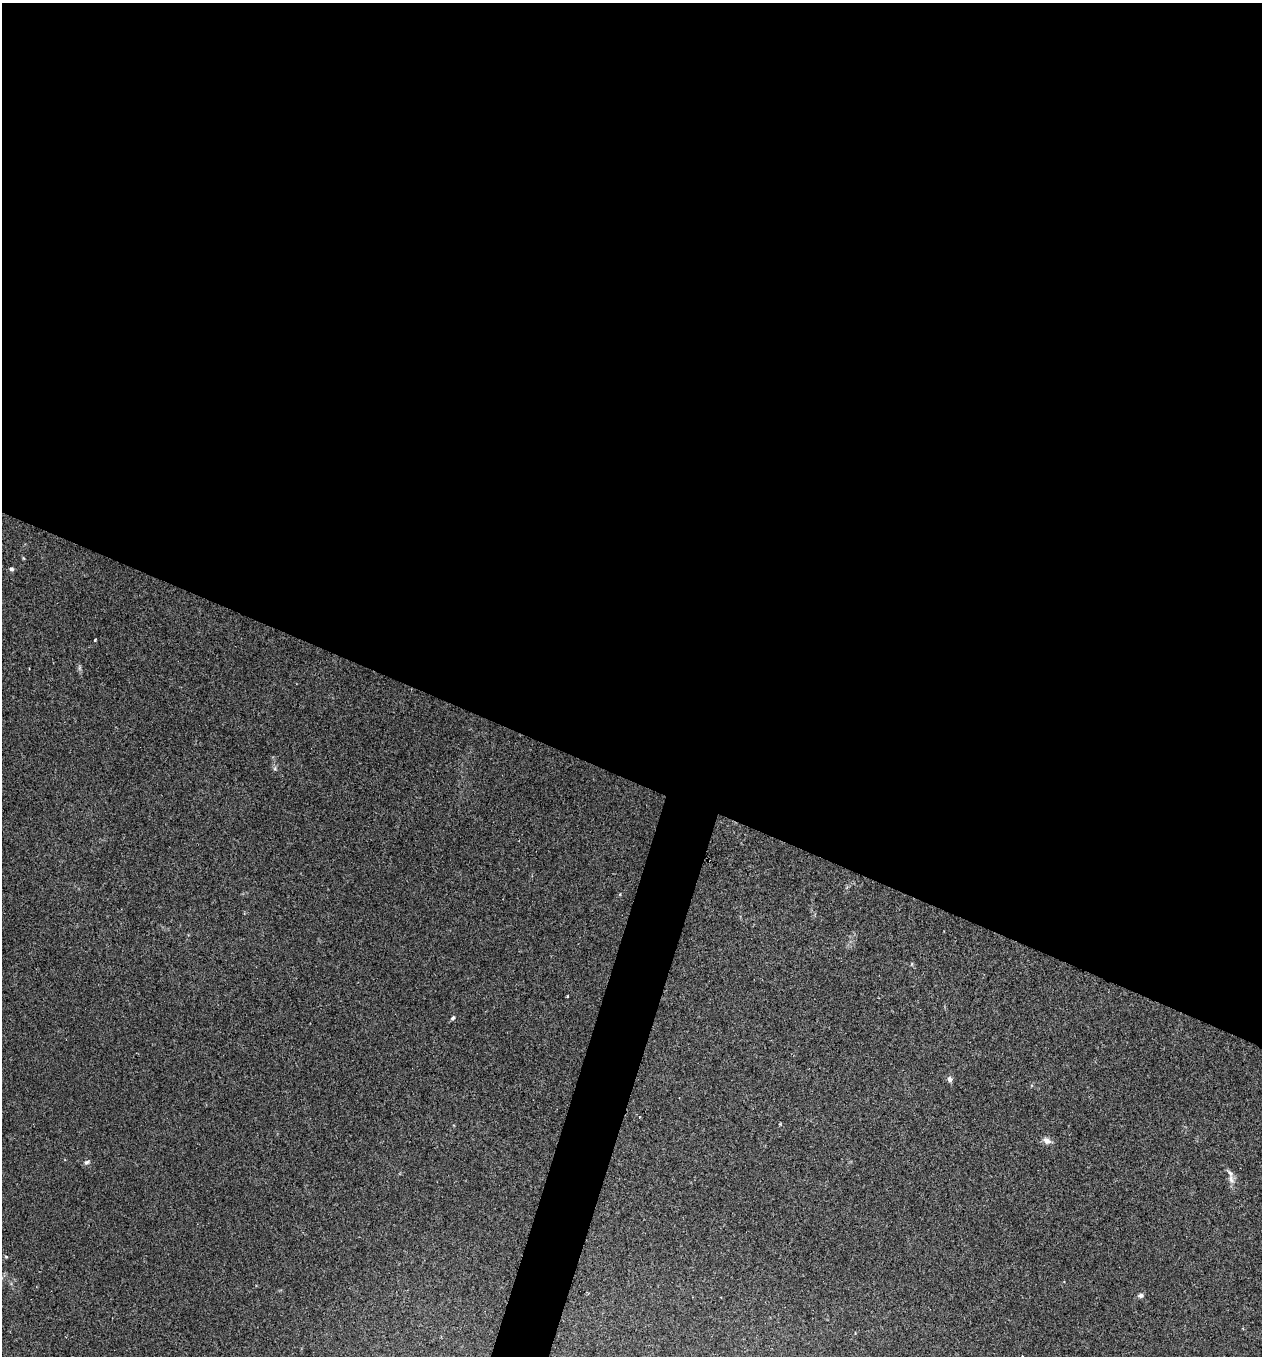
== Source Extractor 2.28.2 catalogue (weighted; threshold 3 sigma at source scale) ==
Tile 3 of 4 x 4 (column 3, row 1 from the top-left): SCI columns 2650-3909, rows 4063-5416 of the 5430 x 5416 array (HDU 1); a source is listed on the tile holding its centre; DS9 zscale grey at full resolution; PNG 1264 x 1358 px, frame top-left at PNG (2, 3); no overlay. Shown black and unused: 59% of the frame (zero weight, under 2 of 3 exposures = <1% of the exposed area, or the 3 px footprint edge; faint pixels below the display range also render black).
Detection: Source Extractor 2.28.2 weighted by HDU 2 'WHT'; one run over the whole footprint, this tile lists its part. Background 0.034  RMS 0.0054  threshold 0.0242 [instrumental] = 3 sigma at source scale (4.5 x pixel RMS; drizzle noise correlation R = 1.50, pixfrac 1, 0.05/0.05 arcsec/px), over >= 5 px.
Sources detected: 12; all 12 listed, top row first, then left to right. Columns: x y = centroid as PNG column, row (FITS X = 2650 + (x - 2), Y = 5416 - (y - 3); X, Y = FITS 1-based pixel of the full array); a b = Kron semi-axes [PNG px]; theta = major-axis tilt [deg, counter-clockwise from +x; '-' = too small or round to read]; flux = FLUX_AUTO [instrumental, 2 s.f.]
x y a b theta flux
23 558 6 3 -71 0.5
11 569 6 5 - 1.1
95 640 3 3 - 0.71
567 996 3 2 - 0.41
453 1018 6 4 52 0.99
950 1079 7 6 - 1.9
1047 1141 10 7 -28 2.6
87 1162 8 6 25 1.4
1231 1179 14 7 -72 3.2
6 1257 6 3 -20 0.53
1140 1295 7 5 2 1.4
1022 1356 2 2 - 0.39
Isophote crosses this tile's border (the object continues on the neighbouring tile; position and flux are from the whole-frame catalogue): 1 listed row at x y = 1022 1356